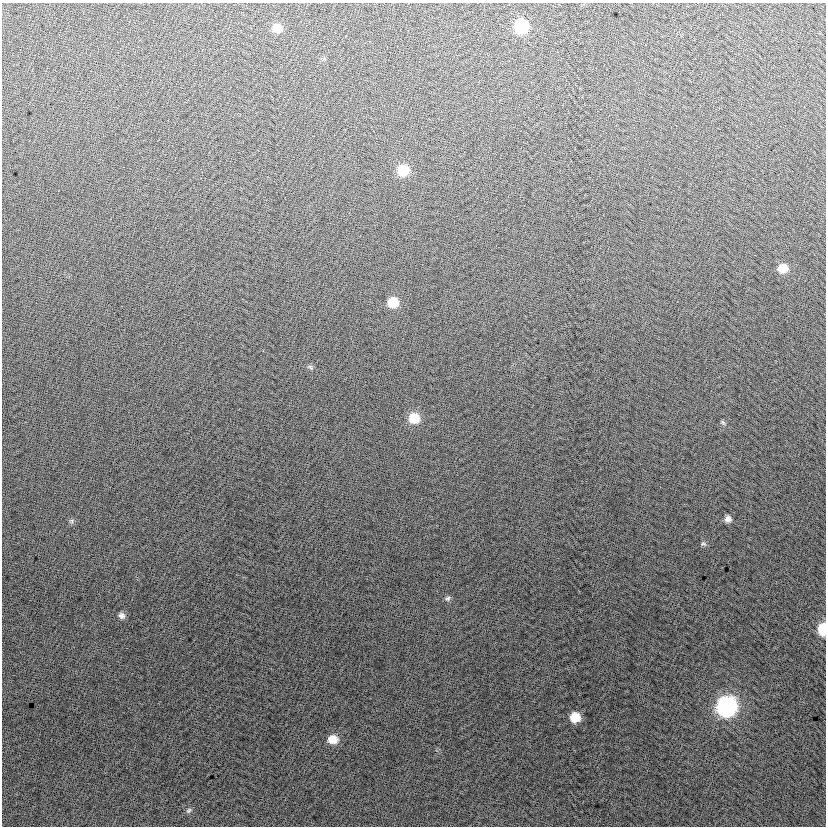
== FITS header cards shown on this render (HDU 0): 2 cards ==
NAXIS1  =                  824
NAXIS2  =                  824

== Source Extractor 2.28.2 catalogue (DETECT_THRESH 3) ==
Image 824 x 824 px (HDU 0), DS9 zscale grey, 1 PNG px = 1 image px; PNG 828 x 828 px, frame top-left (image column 1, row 824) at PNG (2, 3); no overlay
Background 2.85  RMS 13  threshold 40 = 3 sigma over >= 5 px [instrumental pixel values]
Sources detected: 18; all 18 listed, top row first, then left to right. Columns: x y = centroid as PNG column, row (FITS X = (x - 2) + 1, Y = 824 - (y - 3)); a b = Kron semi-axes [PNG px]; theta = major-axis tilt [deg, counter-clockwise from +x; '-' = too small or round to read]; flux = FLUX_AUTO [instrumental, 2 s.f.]
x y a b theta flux
521 26 10 9 - 58000
277 28 9 8 - 12000
403 170 10 9 - 26000
783 268 9 8 - 12000
393 302 9 9 - 19000
311 367 8 5 -41 2000
414 418 11 11 - 18000
723 422 7 5 -53 1600
728 519 8 7 - 4500
72 521 7 4 -90 1600
704 544 8 5 -27 1900
448 598 8 6 38 2200
122 615 8 7 - 3600
823 629 9 6 89 34000
727 706 11 11 - 260000
575 717 9 8 - 18000
333 739 10 9 - 12000
189 810 8 6 45 2200
At the frame edge (FLAGS 8, measured only in part): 1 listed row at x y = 823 629